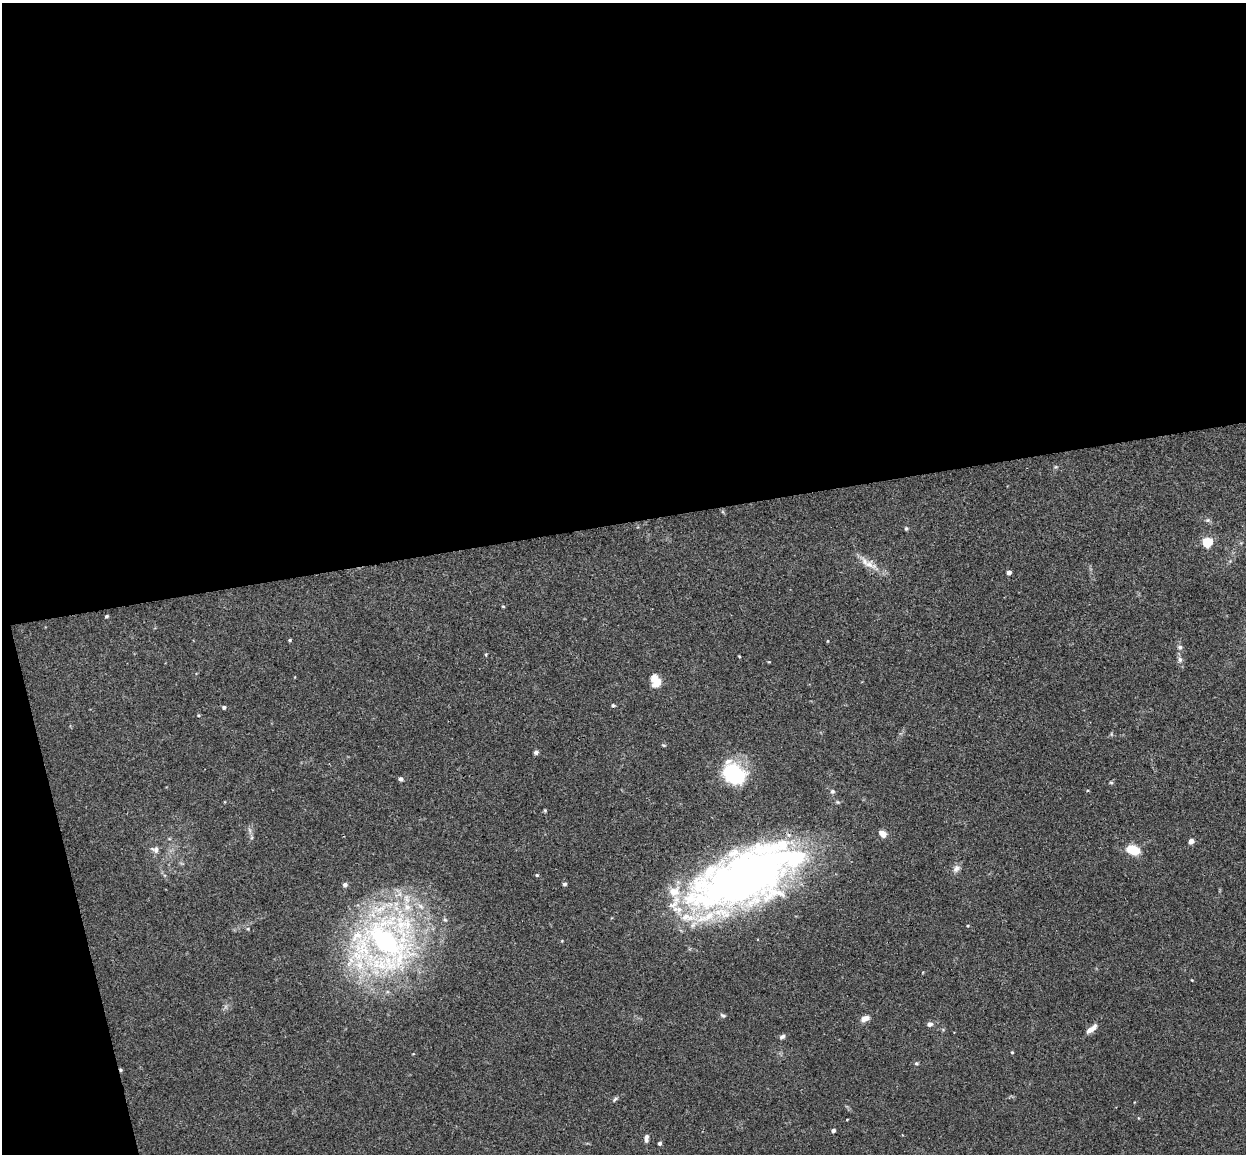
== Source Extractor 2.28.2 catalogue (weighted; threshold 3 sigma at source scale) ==
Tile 1 of 4 x 4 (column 1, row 1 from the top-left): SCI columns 57-1300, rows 3608-4759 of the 5086 x 5029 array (HDU 1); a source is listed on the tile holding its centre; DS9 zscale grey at full resolution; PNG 1248 x 1156 px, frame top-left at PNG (2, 3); no overlay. Shown black and unused: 48% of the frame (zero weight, under 3 of 4 exposures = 5% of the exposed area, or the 3 px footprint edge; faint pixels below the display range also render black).
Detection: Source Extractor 2.28.2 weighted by HDU 2 'WHT'; one run over the whole footprint, this tile lists its part. Background 0.0387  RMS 0.0042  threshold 0.0191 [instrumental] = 3 sigma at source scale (4.5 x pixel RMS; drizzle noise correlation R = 1.50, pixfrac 1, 0.05/0.05 arcsec/px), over >= 5 px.
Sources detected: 60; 3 inside a brighter object's white glare — not listed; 8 inside a brighter listed object's ellipse — not listed separately; the other 49 listed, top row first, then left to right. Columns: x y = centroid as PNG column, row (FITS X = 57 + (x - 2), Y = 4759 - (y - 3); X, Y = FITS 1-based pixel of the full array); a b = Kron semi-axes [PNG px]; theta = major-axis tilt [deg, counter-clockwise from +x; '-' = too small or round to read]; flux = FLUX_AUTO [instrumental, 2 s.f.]
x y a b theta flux
1208 520 7 5 11 0.79
906 528 5 4 - 0.61
1207 542 5 5 - 31
869 564 26 8 -21 5
1009 572 4 4 - 1.7
503 606 4 4 - 0.41
106 616 4 3 - 0.58
290 640 4 4 - 0.52
827 641 4 3 - 0.29
1180 647 6 6 - 0.95
486 654 5 4 - 0.45
739 656 4 3 - 0.33
1180 660 8 6 -76 1.3
769 662 5 3 - 0.32
656 682 13 10 43 4.8
613 705 5 4 - 0.61
224 707 5 4 - 0.83
198 715 4 4 - 0.42
536 752 6 5 - 1
729 774 28 16 45 18
400 779 5 4 - 1.2
1111 782 5 4 - 0.6
832 791 6 6 - 0.91
545 811 4 4 - 0.47
882 834 8 6 -45 3.6
1191 841 5 5 - 2.2
155 850 10 9 - 1.9
1133 850 13 8 -19 10
956 868 11 8 53 1.9
537 875 5 4 - 0.52
745 880 118 47 14 260
565 884 4 4 - 0.83
968 926 4 3 - 0.42
387 942 79 67 87 150
1192 980 3 3 - 0.31
723 1015 8 4 -35 0.77
865 1018 10 6 25 2.8
930 1024 6 5 - 1.6
1092 1029 15 6 39 3.2
782 1037 8 5 27 1.1
1012 1052 4 3 - 0.4
916 1063 5 5 - 0.7
121 1070 4 4 - 0.61
615 1099 8 4 54 0.75
1138 1118 5 3 - 0.34
847 1119 4 2 - 0.27
833 1131 4 4 - 1.1
646 1138 10 5 86 1.5
659 1143 5 4 - 0.92
Overlapping masked pixels (flux is a lower limit): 1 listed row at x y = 121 1070